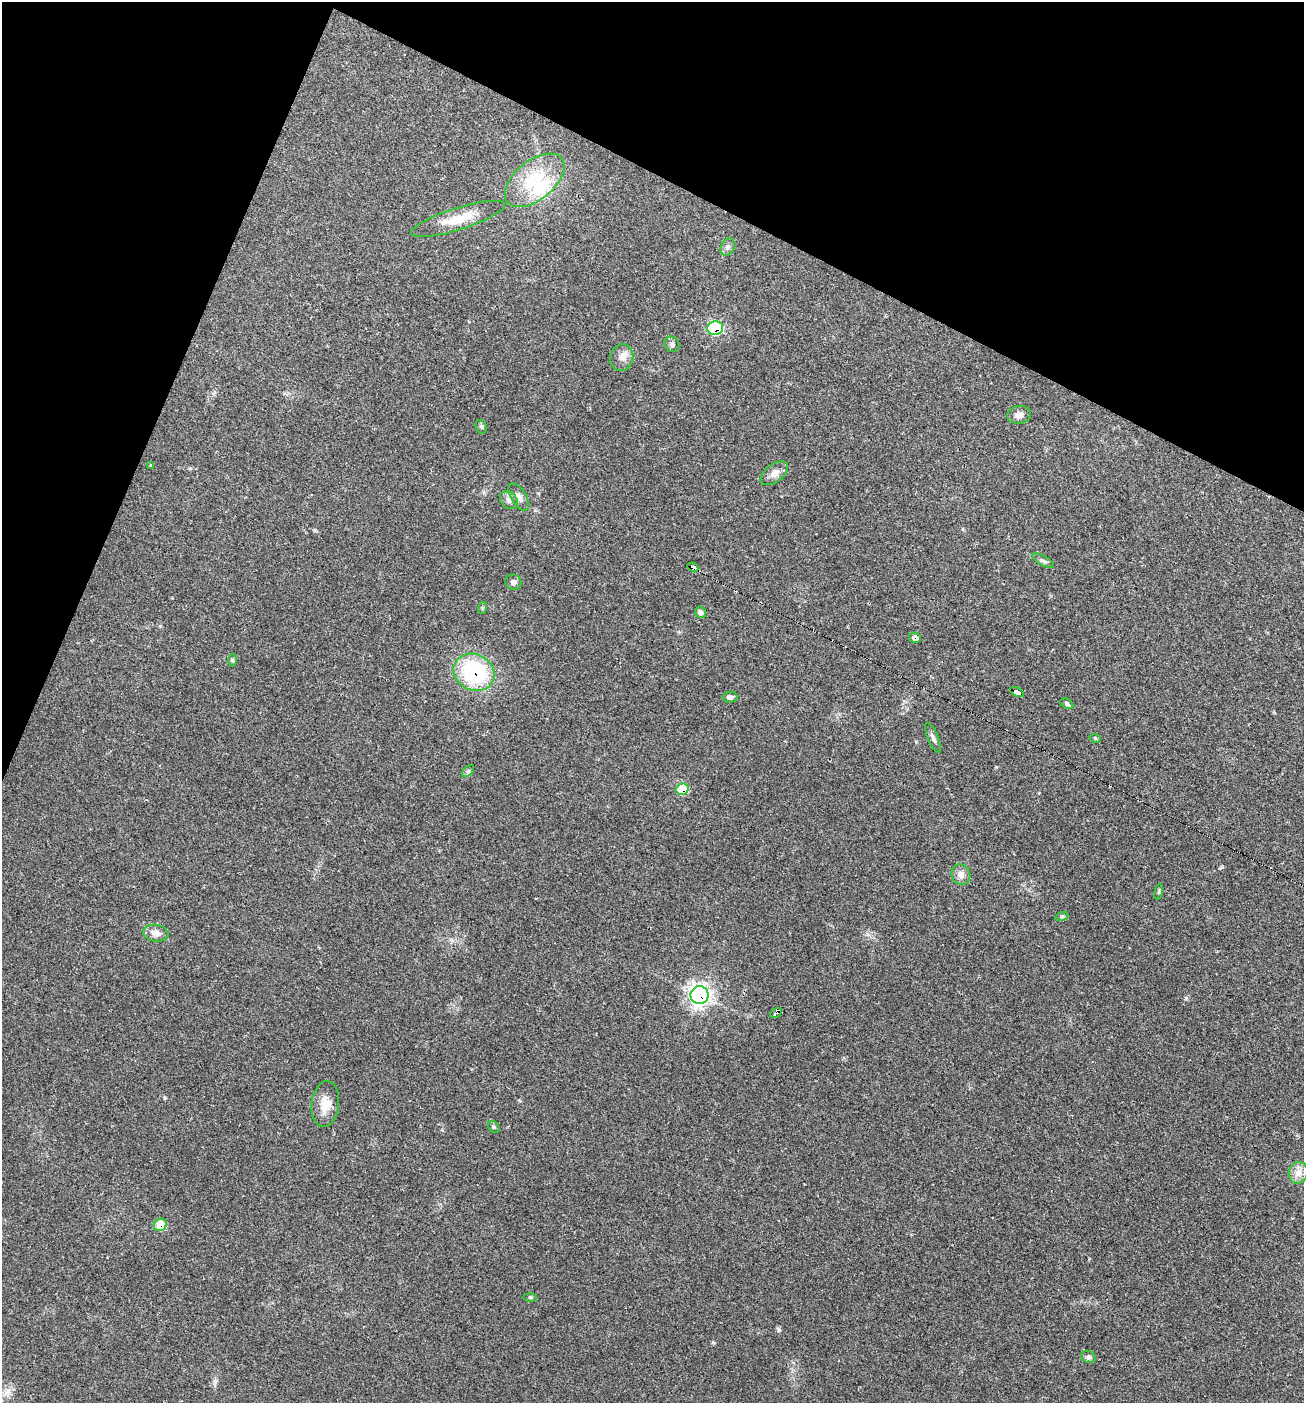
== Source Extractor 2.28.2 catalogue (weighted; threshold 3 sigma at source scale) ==
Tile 2 of 4 x 4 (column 2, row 1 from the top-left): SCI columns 1441-2742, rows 4206-5606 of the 5617 x 5606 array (HDU 1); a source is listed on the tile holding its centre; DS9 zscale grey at full resolution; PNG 1306 x 1405 px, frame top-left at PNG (2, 2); each listed source drawn as its Kron ellipse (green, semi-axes under 4 px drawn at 4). Shown black and unused: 21% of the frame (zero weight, under 2 of 3 exposures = <1% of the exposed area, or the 3 px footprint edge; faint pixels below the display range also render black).
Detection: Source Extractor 2.28.2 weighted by HDU 2 'WHT'; one run over the whole footprint, this tile lists its part. Background 0.0642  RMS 0.0053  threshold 0.0239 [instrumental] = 3 sigma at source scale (4.5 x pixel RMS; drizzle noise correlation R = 1.50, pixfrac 1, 0.05/0.05 arcsec/px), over >= 5 px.
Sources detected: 41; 1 inside a brighter object's white glare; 1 cosmic-ray / hot-pixel residue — neither listed nor drawn; the other 39 listed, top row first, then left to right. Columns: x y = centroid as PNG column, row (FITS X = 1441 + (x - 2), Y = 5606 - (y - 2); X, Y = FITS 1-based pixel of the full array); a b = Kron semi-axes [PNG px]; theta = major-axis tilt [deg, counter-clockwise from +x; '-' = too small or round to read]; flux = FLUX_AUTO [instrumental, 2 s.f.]
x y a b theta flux
535 180 35 19 39 26
458 219 49 11 17 13
728 247 9 6 62 1.8
715 328 8 7 - 51
672 344 8 7 - 1.6
622 357 13 11 74 4.1
1019 415 11 9 12 3.6
481 427 7 5 -70 0.96
150 465 3 3 - 0.79
774 473 15 9 37 3.8
519 497 15 7 -58 2.9
509 500 10 7 -47 2.3
1043 561 12 4 -28 1.4
693 567 5 4 - 87
513 582 8 7 - 1.7
482 608 6 4 73 0.68
700 612 6 5 - 1.7
915 638 6 5 - 2
233 660 6 4 -88 0.78
474 672 21 18 -26 53
1017 692 8 4 -27 47
730 697 7 5 2 1.4
1067 704 7 4 -34 1.1
933 738 16 5 -67 1.9
1095 738 6 3 -19 0.51
468 771 7 4 45 0.86
682 789 6 5 - 18
961 874 10 9 - 3.4
1159 892 8 4 82 0.75
1062 916 7 4 19 0.85
156 933 12 8 -9 4.1
700 995 9 9 - 240
776 1013 6 3 30 2.8
325 1104 23 13 83 7.9
494 1127 6 5 - 0.95
1298 1173 11 9 72 4.2
160 1225 6 6 - 12
530 1297 6 4 -1 0.74
1088 1357 7 6 - 1.2
Overlapping masked pixels (flux is a lower limit): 9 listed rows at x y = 715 328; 693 567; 915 638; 474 672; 1017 692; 682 789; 700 995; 776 1013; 160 1225
Unlisted compact peaks at least as high as the median listed source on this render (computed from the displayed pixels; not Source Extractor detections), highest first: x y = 779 1330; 165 1098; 1186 998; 713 1342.